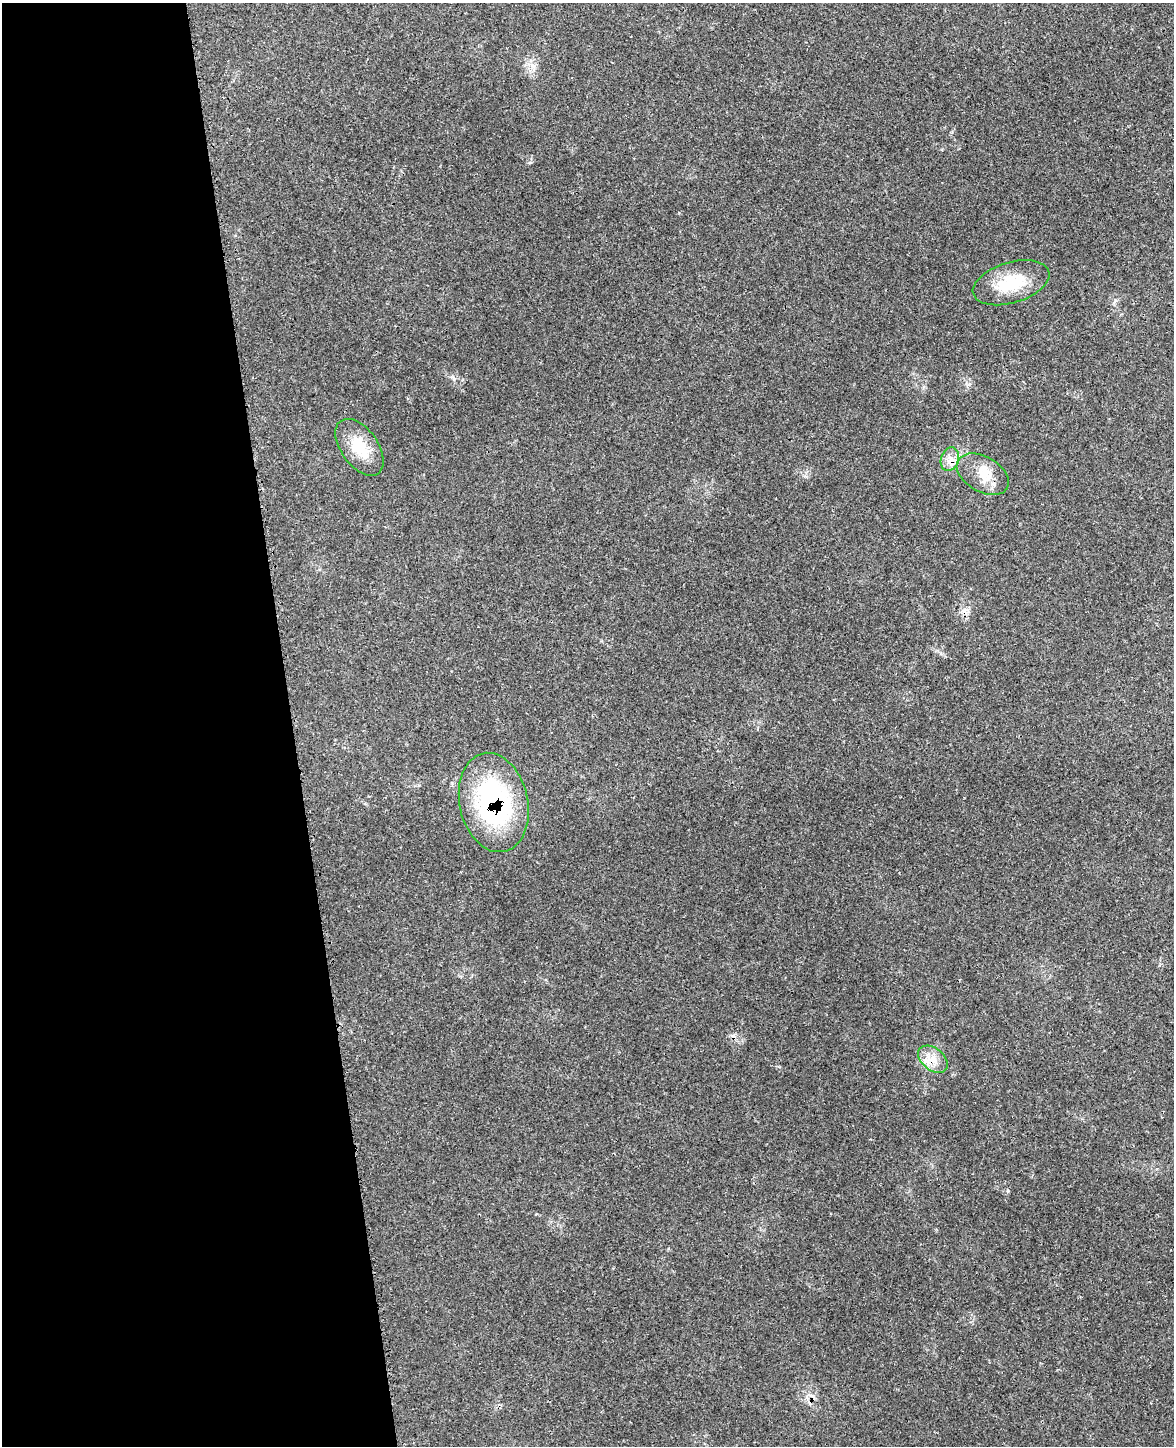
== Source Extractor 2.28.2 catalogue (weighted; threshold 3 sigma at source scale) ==
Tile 5 of 4 x 3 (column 1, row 2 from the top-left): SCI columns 49-1220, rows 1592-3035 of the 4800 x 4732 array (HDU 1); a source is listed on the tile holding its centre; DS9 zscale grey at full resolution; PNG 1176 x 1448 px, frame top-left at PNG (2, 3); each listed source drawn as its Kron ellipse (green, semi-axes under 4 px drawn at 4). Shown black and unused: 25% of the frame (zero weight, under 3 of 4 exposures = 6% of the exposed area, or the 3 px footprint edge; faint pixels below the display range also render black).
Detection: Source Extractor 2.28.2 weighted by HDU 2 'WHT'; one run over the whole footprint, this tile lists its part. Background 0.0423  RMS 0.0029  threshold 0.0131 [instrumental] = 3 sigma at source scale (4.5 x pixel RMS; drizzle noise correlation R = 1.50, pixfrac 1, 0.05/0.05 arcsec/px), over >= 5 px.
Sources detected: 8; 2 cosmic-ray / hot-pixel residue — neither listed nor drawn; the other 6 listed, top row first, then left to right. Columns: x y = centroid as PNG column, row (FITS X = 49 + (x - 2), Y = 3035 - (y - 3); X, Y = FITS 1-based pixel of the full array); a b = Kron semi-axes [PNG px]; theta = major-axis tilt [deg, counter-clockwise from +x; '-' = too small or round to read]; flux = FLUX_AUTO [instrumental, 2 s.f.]
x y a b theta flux
1011 283 39 20 16 12
359 447 32 18 -54 8.9
950 459 12 9 72 2.4
983 474 28 17 -30 6.8
494 802 50 34 -78 45
933 1059 17 11 -39 3.7
Overlapping masked pixels (flux is a lower limit): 4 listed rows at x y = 950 459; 983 474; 494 802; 933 1059